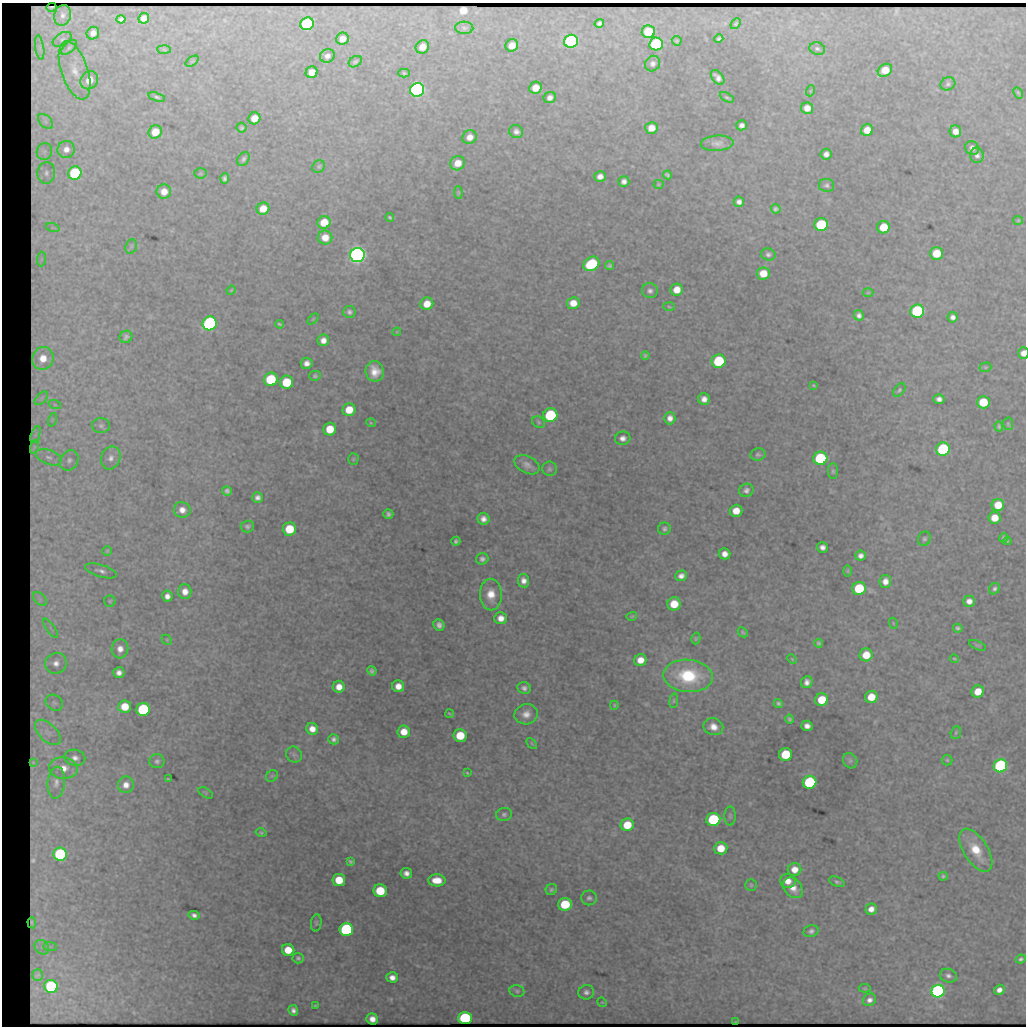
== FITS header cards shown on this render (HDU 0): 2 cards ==
NAXIS1  =                 1024 / length of data axis 1
NAXIS2  =                 1024 / length of data axis 2

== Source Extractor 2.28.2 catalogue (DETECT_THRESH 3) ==
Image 1024 x 1024 px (HDU 0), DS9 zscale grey, 1 PNG px = 1 image px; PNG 1028 x 1028 px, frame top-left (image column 1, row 1024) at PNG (2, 3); each listed source drawn as its Kron ellipse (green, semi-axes under 4 px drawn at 4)
Background 3530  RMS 6.2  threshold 18.5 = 3 sigma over >= 5 px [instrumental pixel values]
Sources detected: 299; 8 with non-positive FLUX_AUTO (blend fragments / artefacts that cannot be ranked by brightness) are neither listed nor drawn; the other 291 listed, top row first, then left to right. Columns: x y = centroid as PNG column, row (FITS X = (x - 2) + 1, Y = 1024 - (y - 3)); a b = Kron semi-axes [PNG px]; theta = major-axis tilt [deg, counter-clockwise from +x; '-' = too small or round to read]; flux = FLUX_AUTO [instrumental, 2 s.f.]
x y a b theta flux
51 7 5 2 - 640
63 15 10 8 75 2200
144 18 5 5 - 3600
121 19 4 4 - 940
599 23 5 4 - 1100
307 24 7 6 - 68000
736 24 6 4 49 570
464 28 9 6 -3 1300
648 32 6 6 - 17000
93 33 6 6 - 2600
719 38 5 3 - 770
62 39 10 6 31 1500
342 39 6 6 - 3400
571 41 7 6 - 120000
677 41 5 4 - 640
656 44 7 6 - 57000
512 45 6 6 - 4200
69 47 9 5 42 1000
422 47 7 6 - 5100
40 48 12 4 -81 1700
164 49 7 4 -2 610
817 49 8 6 -17 1100
327 56 7 6 - 1800
192 61 7 4 36 510
355 62 7 5 32 840
653 64 8 7 - 1600
75 70 30 13 -71 11000
885 70 7 6 - 8000
312 72 6 5 - 5300
404 73 6 4 -2 620
718 77 9 5 -51 2100
89 80 9 8 - 7800
948 84 8 6 29 1100
536 88 6 6 - 6100
417 90 7 6 - 270000
810 91 5 3 - 390
1018 93 6 4 -63 490
157 97 9 4 -17 930
727 97 8 3 -28 690
550 98 6 5 - 2000
807 108 6 6 - 4200
254 118 6 5 - 6000
45 121 9 5 -46 1500
742 125 5 5 - 1600
241 128 5 4 - 760
651 128 6 6 - 4300
867 130 6 5 - 6200
955 131 6 5 - 4000
155 132 7 6 - 8800
516 132 7 6 - 1700
470 137 7 7 - 3300
717 143 16 7 3 2600
972 148 7 6 - 2000
66 149 8 8 - 3500
44 151 8 7 - 1800
826 154 5 5 - 2100
977 155 7 7 - 1800
243 159 7 5 57 1100
458 163 7 7 - 6000
319 166 7 6 - 750
46 173 11 9 84 2200
75 173 7 6 - 50000
200 173 6 5 - 620
667 175 4 4 - 820
600 176 6 5 - 2500
225 178 5 4 - 1100
624 181 5 5 - 1800
658 184 5 4 - 480
827 185 8 6 -8 1100
164 192 7 7 - 4800
458 192 6 4 -84 540
739 202 5 5 - 1800
263 209 6 6 - 6500
776 209 5 4 - 930
390 217 4 3 - 610
1018 220 5 4 - 470
324 222 6 6 - 8600
821 225 7 6 - 43000
883 227 6 6 - 11000
53 228 7 4 -19 750
325 238 7 7 - 5400
131 246 7 5 70 890
936 253 6 6 - 12000
768 254 7 6 - 1300
357 255 7 7 - 450000
41 259 7 4 88 820
591 264 8 6 31 34000
609 266 4 4 - 780
763 273 6 6 - 7700
231 290 4 4 - 420
677 290 6 6 - 5300
650 291 8 7 - 1600
868 293 5 3 - 400
573 303 6 6 - 5100
427 304 6 6 - 5600
669 307 6 4 -4 470
917 311 7 6 - 71000
349 312 6 6 - 1300
859 315 5 5 - 1600
953 317 5 5 - 1900
313 319 6 4 45 510
210 323 7 6 - 150000
280 324 4 2 - 600
397 332 4 3 - 370
126 337 6 6 - 1200
323 340 6 5 - 2900
1023 353 6 5 - 3400
645 355 4 4 - 640
43 358 11 10 - 8700
719 361 7 6 - 35000
307 363 6 5 - 2200
985 367 6 4 18 580
375 371 10 9 - 5600
315 376 6 5 - 750
271 379 7 6 - 27000
286 382 6 6 - 16000
814 385 4 3 - 430
899 390 8 5 52 790
41 398 8 5 46 1400
704 399 6 5 - 2700
939 399 5 5 - 1900
983 402 6 6 - 16000
55 405 6 4 -19 680
349 410 6 6 - 8100
550 415 7 7 - 45000
670 418 6 5 - 2300
52 420 7 4 72 680
539 422 6 5 - 720
371 423 5 3 - 340
1008 424 6 5 - 580
101 426 9 7 -2 1300
999 426 5 3 - 710
330 429 6 6 - 9000
35 435 9 4 71 1100
623 438 8 6 13 2100
34 447 7 4 72 870
943 449 7 6 - 67000
758 455 7 6 - 960
49 457 13 7 -20 2800
111 458 11 9 69 2900
820 458 7 6 - 47000
353 459 5 5 - 570
69 460 11 8 57 2300
527 465 13 8 -27 2600
549 469 7 7 - 1100
833 471 8 5 -90 780
746 490 7 6 - 1500
227 491 5 4 - 1100
258 498 5 5 - 1700
998 505 6 6 - 10000
182 510 8 7 - 3200
736 511 6 6 - 6100
388 514 5 4 - 1100
994 518 6 6 - 7400
483 519 6 5 - 2500
247 527 7 6 - 1000
289 529 7 6 - 14000
664 529 6 6 - 1100
1003 538 5 4 - 690
924 539 7 6 - 990
456 541 4 4 - 890
1007 541 4 3 - 420
822 547 5 5 - 1900
107 551 5 5 - 560
725 554 6 5 - 2900
861 556 5 5 - 2000
482 559 6 5 - 1400
101 571 16 6 -17 2200
848 571 6 4 90 470
681 576 6 5 - 2100
523 581 6 5 - 2600
885 581 6 6 - 3200
859 588 7 6 - 24000
994 589 6 5 - 1100
185 592 7 6 - 3700
491 594 16 11 -89 7200
167 596 5 5 - 2300
40 599 8 5 -45 1400
110 601 5 5 - 660
969 601 6 5 - 2900
674 604 7 6 - 9400
632 616 5 3 - 510
501 618 6 6 - 3400
893 623 5 3 - 400
439 625 6 5 - 1700
51 628 11 3 -55 770
958 628 5 4 - 860
743 632 5 3 - 540
696 638 6 4 74 560
167 640 6 4 -47 490
819 643 4 3 - 750
978 645 9 4 -21 730
120 649 9 8 - 3400
866 655 6 6 - 8500
792 659 5 3 - 400
954 659 4 3 - 460
640 660 6 6 - 4600
56 663 11 10 - 3700
372 671 5 4 - 950
119 673 5 5 - 2200
688 676 25 16 -5 28000
807 682 6 5 - 2100
398 686 6 6 - 3900
339 687 6 6 - 4100
524 688 7 6 - 1600
978 692 6 6 - 8300
871 697 6 6 - 8600
822 700 6 6 - 13000
674 701 7 3 82 560
54 703 9 7 -35 1600
778 703 5 4 - 870
614 705 4 4 - 460
125 707 6 6 - 9400
143 709 6 6 - 64000
450 714 4 3 - 460
526 714 11 10 - 3900
789 719 4 3 - 680
807 726 6 5 - 2300
713 727 10 8 -19 4200
312 729 6 5 - 3900
48 732 15 9 -44 4100
404 732 6 6 - 5700
956 733 6 5 - 660
460 735 6 6 - 13000
334 739 5 5 - 1300
532 743 6 4 -45 480
786 754 6 6 - 21000
294 755 8 7 - 1300
75 758 10 8 -12 2500
947 760 5 5 - 620
157 761 7 7 - 1200
850 761 8 6 -56 920
33 762 3 2 - 340
1000 766 7 6 - 110000
63 768 14 10 -6 5700
467 773 3 3 - 450
272 776 6 5 - 750
168 779 3 3 - 430
810 782 7 6 - 55000
56 783 16 8 85 3300
126 785 8 8 - 3300
206 793 8 4 -32 690
504 814 8 6 12 1200
730 816 9 5 90 920
713 819 7 6 - 40000
627 825 6 6 - 12000
261 833 5 4 - 610
721 848 6 6 - 8900
976 850 24 12 -58 12000
60 854 6 6 - 86000
350 861 4 3 - 660
794 869 7 6 - 4700
406 873 6 5 - 2200
943 876 4 4 - 810
339 880 6 6 - 11000
437 880 8 6 -2 6600
788 881 8 7 - 4000
837 882 8 4 -21 970
751 885 5 5 - 670
793 888 11 8 -50 4600
551 889 6 5 - 790
380 891 7 6 - 17000
589 898 8 7 - 1400
565 904 7 6 - 22000
871 909 6 5 - 3200
194 915 5 4 - 1500
32 923 5 3 - 850
316 923 8 5 82 780
346 929 7 6 - 100000
811 931 7 6 - 1400
42 947 8 6 -45 1800
50 947 7 4 -1 930
288 950 6 6 - 9200
298 958 5 5 - 890
1021 959 5 4 - 860
37 975 6 5 - 1600
948 976 9 6 -18 1600
392 977 6 5 - 2900
51 986 7 6 - 82000
865 988 6 4 -7 540
999 990 5 5 - 2500
517 991 7 6 - 950
938 991 7 6 - 190000
586 992 8 7 - 1600
870 1000 7 6 - 2100
602 1002 5 4 - 380
315 1006 3 3 - 510
293 1010 5 5 - 1700
465 1018 7 6 - 71000
372 1019 6 5 - 3400
735 1022 3 2 - 340
At the frame edge (FLAGS 8, measured only in part): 1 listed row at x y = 1023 353
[8 non-positive-flux detections neither listed nor drawn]